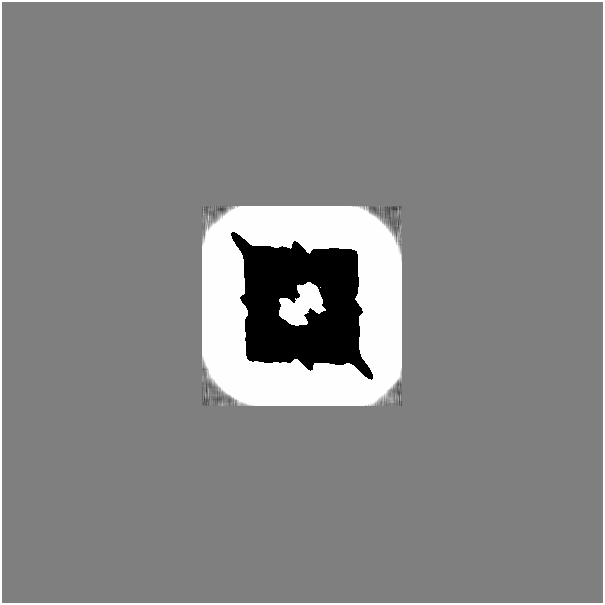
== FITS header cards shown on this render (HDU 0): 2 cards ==
NAXIS1  =                  601
NAXIS2  =                  601

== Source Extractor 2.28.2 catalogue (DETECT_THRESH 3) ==
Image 601 x 601 px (HDU 0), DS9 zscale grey, 1 PNG px = 1 image px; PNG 605 x 605 px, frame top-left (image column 1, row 601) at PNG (2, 2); no overlay
Background 0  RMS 4.0e-39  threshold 1.19e-38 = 3 sigma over >= 5 px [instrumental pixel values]
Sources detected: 8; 6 with non-positive FLUX_AUTO (blend fragments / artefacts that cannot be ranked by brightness) are not listed; the other 2 listed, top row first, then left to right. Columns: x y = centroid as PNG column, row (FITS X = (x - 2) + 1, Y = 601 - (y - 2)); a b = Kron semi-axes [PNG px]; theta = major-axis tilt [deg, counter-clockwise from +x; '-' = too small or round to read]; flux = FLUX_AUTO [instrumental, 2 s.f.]
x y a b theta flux
302 305 12 10 -50 5.4e+00
13 591 27 26 - 1.7e-19
At the frame edge (FLAGS 8, measured only in part): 1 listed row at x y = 13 591
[6 non-positive-flux detections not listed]